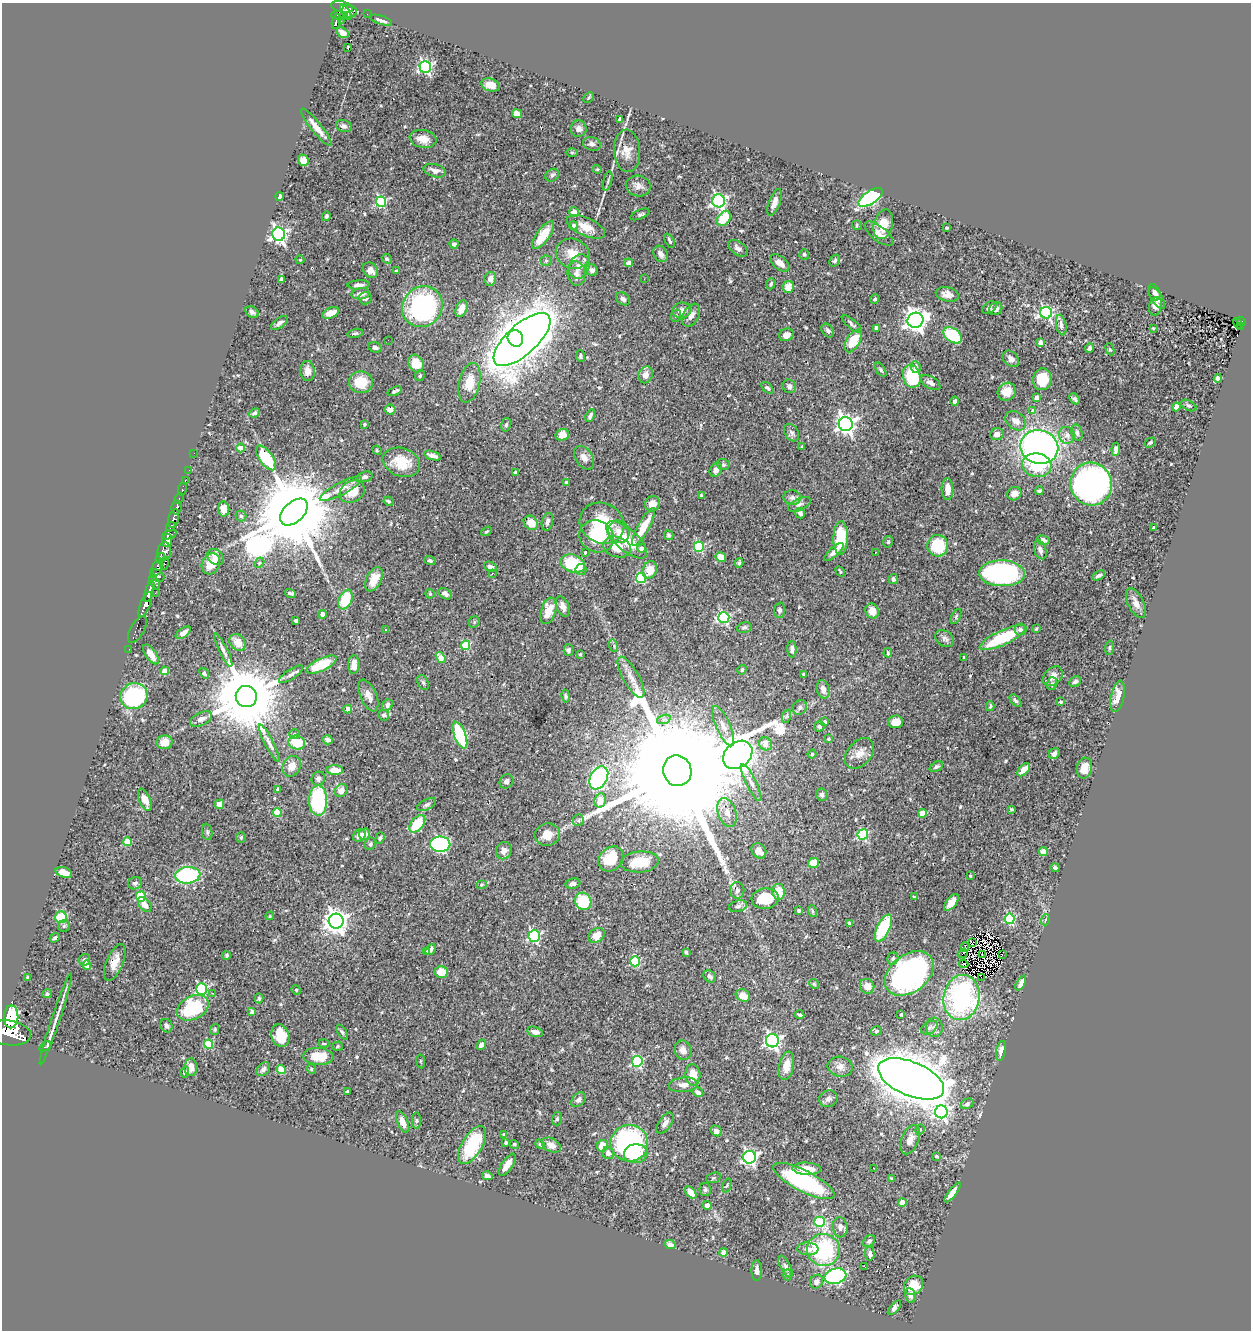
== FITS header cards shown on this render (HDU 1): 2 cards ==
NAXIS1  =                 1249
NAXIS2  =                 1328

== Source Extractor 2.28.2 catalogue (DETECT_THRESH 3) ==
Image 1249 x 1328 px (HDU 1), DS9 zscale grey, 1 PNG px = 1 image px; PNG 1253 x 1332 px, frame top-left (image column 1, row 1328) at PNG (2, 3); each listed source drawn as its Kron ellipse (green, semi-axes under 4 px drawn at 4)
Background 0.451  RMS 0.025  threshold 0.0736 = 3 sigma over >= 5 px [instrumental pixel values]
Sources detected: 539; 3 with non-positive FLUX_AUTO (blend fragments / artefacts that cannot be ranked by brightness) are neither listed nor drawn; of the other 536, the 500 brightest by FLUX_AUTO listed and drawn (36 fainter detections omitted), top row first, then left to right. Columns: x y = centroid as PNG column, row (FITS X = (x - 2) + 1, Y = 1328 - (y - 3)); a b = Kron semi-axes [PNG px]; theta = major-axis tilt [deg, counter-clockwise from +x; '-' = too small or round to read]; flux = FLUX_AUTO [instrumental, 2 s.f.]
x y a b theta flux
342 7 11 5 -14 260
349 11 8 6 -16 160
346 12 8 4 -62 170
367 14 2 2 - 3.1
339 15 8 3 -4 120
381 20 11 4 -19 7.2
336 21 7 3 77 100
341 21 2 2 - 4.2
342 33 6 4 -35 7.3
348 48 4 3 - 11
425 67 6 6 - 340
490 85 9 6 -18 16
589 98 6 3 46 1.8
517 114 5 4 - 13
620 119 4 3 - 3.1
344 126 8 6 -19 5.3
316 127 23 5 -51 16
579 129 8 8 - 6.3
423 139 13 9 -11 16
592 144 9 6 -17 5.3
627 151 21 13 -86 19
572 152 6 4 -1 2.1
303 160 5 5 - 20
597 169 4 4 - 1.8
435 171 11 6 -16 8.3
552 175 7 6 - 4
608 181 10 3 75 3.3
638 186 12 10 -11 10
279 196 4 4 - 7.8
871 197 14 6 34 280
719 201 6 6 - 370
381 202 5 5 - 160
775 202 14 5 69 11
574 212 5 4 - 10
640 214 10 4 23 3.4
326 216 5 4 - 4.4
724 218 8 6 54 40
883 224 15 9 74 25
857 225 5 4 - 2.1
573 226 4 4 - 7.7
586 227 20 9 -24 20
947 228 3 3 - 3.3
279 234 6 6 - 520
879 234 17 7 -38 11
543 235 16 6 54 36
670 241 7 3 -64 3.2
454 244 4 4 - 5.1
738 248 11 6 -38 7.4
573 254 17 15 -23 28
661 254 8 6 -58 8.5
804 254 5 5 - 3.2
387 259 5 4 - 3
300 260 4 4 - 1.6
835 260 6 5 - 3
546 261 5 5 - 2.8
629 263 4 4 - 8.2
780 263 11 6 -38 14
579 267 13 10 64 14
370 270 8 6 -46 11
592 270 6 5 - 9.6
396 271 4 3 - 3
576 273 12 9 -83 11
281 279 4 4 - 6.6
490 279 7 6 - 11
644 279 3 2 - 2.4
771 284 6 4 72 3.2
358 285 11 4 5 6.7
788 287 6 5 - 16
1154 292 8 6 -70 5.3
361 294 9 5 9 8.6
947 294 12 7 -12 9.5
365 298 6 6 - 4.7
1157 298 12 5 -57 7.5
623 299 7 5 -40 5.3
875 299 5 4 - 3.2
1155 306 9 6 77 11
422 307 21 19 49 240
989 308 8 5 35 4.2
461 309 9 5 69 15
996 309 7 6 - 8.1
682 311 9 8 - 12
252 312 7 5 -34 5.4
331 313 9 5 23 18
1046 313 6 6 - 280
691 315 12 7 60 9.6
676 316 6 5 - 3.3
916 320 8 7 - 1200
1241 321 5 4 - 49
279 323 10 5 36 6.7
1238 323 6 2 -55 16
852 324 12 4 -41 4.5
1061 325 10 5 -79 6.8
1240 326 4 2 - 11
876 328 4 4 - 5.2
1153 328 4 4 - 1.8
828 331 7 5 -54 4.2
355 333 8 4 12 2.7
786 335 7 6 - 9.6
953 335 10 6 -34 76
515 338 8 7 - 1800
388 340 2 2 - 2.2
522 340 36 15 42 4500
853 341 12 6 59 39
1040 342 4 4 - 13
375 347 7 5 -17 5.6
1090 348 5 3 - 3.8
1110 349 6 4 -68 2.1
581 356 6 3 -85 2.3
1011 359 9 7 -44 8.5
416 363 9 7 -65 26
916 367 6 5 - 6.1
881 370 8 4 -56 3.2
308 371 10 7 -86 12
646 375 8 7 - 11
420 376 6 4 63 2.7
912 376 11 8 -75 100
1218 378 4 4 - 9.1
1042 379 11 9 84 35
361 382 12 11 - 38
930 382 11 6 -32 7
469 383 20 10 77 27
789 386 7 6 - 4.7
768 388 7 4 -43 3.5
395 391 7 3 21 4.5
1007 392 9 8 - 23
1037 398 4 4 - 10
1075 399 6 4 -49 3.3
955 401 4 3 - 4.8
1189 405 8 5 -26 3.4
1176 407 4 4 - 27
390 410 5 5 - 8.7
1033 411 4 4 - 12
254 413 5 4 - 4.1
590 416 7 3 62 4.3
1016 421 11 8 -38 11
364 424 3 3 - 1.7
846 424 7 7 - 790
506 425 7 5 73 2.9
792 433 9 7 -57 5.7
1077 433 8 5 -76 5.1
997 434 7 6 - 8.3
562 435 7 5 16 17
1067 435 8 8 - 7.9
1150 443 6 4 35 3
802 447 4 3 - 2.7
1039 447 19 16 -16 710
241 448 4 4 - 30
1116 449 6 3 86 8.9
377 450 5 4 - 1.9
194 453 2 2 - 3.7
432 456 8 4 -18 8.2
266 458 14 6 -54 78
584 458 13 8 -55 10
401 462 19 14 -20 41
723 465 6 5 - 2.8
1037 465 15 11 -8 72
189 470 2 2 - 3.6
716 470 7 5 59 11
515 472 4 4 - 3.9
365 477 8 5 16 5.7
185 480 3 2 - 13
566 482 3 3 - 2.1
1091 484 21 20 - 550
182 489 6 3 80 30
341 489 23 6 27 15
948 489 11 6 -89 14
1039 491 4 3 - 2.9
352 492 13 10 29 27
1014 494 7 6 - 14
701 495 4 4 - 2
792 498 9 7 1 5.1
179 499 5 3 - 110
388 501 5 3 - 2
652 504 8 7 - 14
799 504 12 6 25 5.3
177 507 7 5 84 150
224 509 7 5 -82 16
294 512 16 10 43 38000
800 513 5 5 - 5.8
241 516 5 5 - 2.7
174 518 10 5 78 800
547 522 9 5 75 6.1
531 523 8 6 -46 21
602 523 23 20 -26 67
171 527 5 4 - 300
644 527 21 5 61 41
1153 527 3 2 - 1.6
486 531 6 4 33 2.2
619 531 11 10 - 16
169 535 7 3 21 530
669 535 5 4 - 2.8
597 536 18 15 -27 58
841 538 17 7 88 66
167 540 6 5 - 1000
626 540 25 10 -41 52
1043 540 6 5 - 7.7
888 542 6 4 74 2.9
938 546 10 10 - 65
617 547 14 10 -17 30
699 547 5 5 - 140
642 548 4 4 - 12
1040 550 10 6 -72 7.8
164 551 9 7 83 570
585 552 3 3 - 2.5
834 552 12 4 43 8.9
875 553 3 2 - 1.8
216 557 9 7 -39 12
721 557 5 5 - 21
160 558 5 3 - 220
430 561 5 4 - 3.1
259 563 6 4 45 2.6
573 563 12 8 -18 75
739 563 5 4 - 3.2
165 564 6 4 76 130
211 564 11 8 64 29
490 567 7 5 -30 6.8
157 568 7 5 70 330
581 570 6 5 - 4.7
650 570 9 7 67 21
840 571 5 3 - 2.1
492 573 4 4 - 1.8
1002 573 23 13 -1 340
157 576 7 5 -31 350
1098 576 7 4 29 4.7
641 578 5 5 - 100
374 579 13 7 63 22
893 579 5 4 - 5.1
155 583 8 4 -59 140
149 591 11 3 74 780
155 593 2 2 - 5.5
290 593 6 3 -15 3.6
430 594 5 4 - 1.8
445 594 7 5 -33 6
345 599 10 6 68 54
1136 603 16 8 -64 12
145 604 13 5 68 990
563 606 10 6 -69 8.8
779 610 7 5 85 3.8
548 611 13 7 74 28
872 611 7 6 - 18
323 614 4 4 - 9.4
956 616 8 4 64 2.8
724 617 5 5 - 200
296 620 4 3 - 3.2
474 622 6 5 - 2.6
744 627 7 5 15 3.3
1036 628 4 3 - 2.4
385 629 3 3 - 3.5
1020 629 6 6 - 5.9
137 630 15 7 60 71
183 633 8 4 35 8.4
945 638 10 7 -38 5.9
1003 638 25 7 25 89
238 642 9 7 -48 17
465 645 5 4 - 76
614 646 6 4 -73 2.9
1109 648 7 4 84 2.5
129 649 2 2 - 4.7
792 649 8 4 -87 6
223 650 18 4 -64 6.1
568 650 5 5 - 3.5
888 653 5 3 - 2.3
151 654 11 5 -55 15
580 654 4 3 - 2.2
441 657 6 4 -52 24
964 658 3 3 - 2
321 665 16 6 25 60
354 665 9 5 86 13
742 670 5 4 - 2.6
165 671 4 4 - 26
204 673 6 4 -51 3.5
291 674 14 5 32 5.9
804 674 4 3 - 2.6
1053 676 11 8 47 12
631 677 23 8 -61 17
1075 681 6 5 - 3.9
423 683 8 5 -62 3.4
1052 683 6 5 - 2.9
823 689 9 6 -74 10
134 696 14 12 24 190
246 696 11 10 - 18000
368 696 17 8 -66 12
566 696 6 4 -80 2.8
1118 696 16 6 77 18
1015 701 7 4 -48 3.3
1061 702 4 3 - 2.1
388 705 6 5 - 5.2
990 706 5 3 - 2.2
800 707 8 6 51 5.2
348 709 4 4 - 23
384 715 5 5 - 3.8
787 716 7 4 71 3.1
201 719 12 6 24 7.1
664 719 7 4 18 4.2
824 722 4 3 - 5.4
896 722 7 6 - 13
723 726 22 7 -67 15
820 726 5 5 - 5.7
295 734 5 5 - 2.4
460 735 14 5 -69 130
829 739 3 3 - 2.3
327 740 5 4 - 6.2
164 742 8 7 - 17
269 743 21 4 -62 8.8
297 743 8 7 - 42
765 744 7 6 - 13
860 753 17 12 49 17
812 754 4 4 - 2.1
1054 754 6 5 - 5.8
738 755 16 12 40 4600
292 766 11 8 62 17
936 767 7 4 27 3.8
1084 768 10 7 75 17
335 770 8 5 0 22
1024 770 8 4 46 20
677 771 15 14 - 130000
599 778 12 8 59 240
318 779 7 6 - 5.4
506 781 7 6 - 6.2
751 782 20 5 -64 9.7
278 789 4 3 - 4.8
341 790 7 5 47 11
822 795 6 5 - 4
145 800 12 5 -67 15
600 800 7 6 - 19
318 801 15 9 -89 150
219 804 5 4 - 13
427 805 10 5 27 4
1011 809 4 3 - 1.8
277 813 4 4 - 42
727 813 15 9 -70 16
922 813 4 4 - 29
578 820 6 5 - 2.9
417 824 10 6 50 53
207 832 8 5 -83 3.3
365 834 6 5 - 13
863 834 5 5 - 110
359 835 7 5 44 13
547 835 13 11 12 22
241 837 5 4 - 2.2
380 838 6 4 71 2.8
128 842 4 4 - 37
370 844 6 5 - 3.3
440 844 10 7 0 240
504 851 9 7 64 9.2
759 851 8 6 -47 13
1043 852 4 4 - 19
611 859 14 11 44 54
640 862 19 10 5 51
813 863 5 5 - 31
1055 868 4 3 - 3.5
64 872 8 5 -18 15
188 875 12 8 5 160
970 876 3 3 - 1.9
135 883 7 6 - 4.5
573 883 7 5 9 6.7
482 885 5 4 - 1.9
737 890 8 7 - 5.1
778 892 8 6 -83 30
141 897 5 5 - 93
914 897 4 3 - 2
765 898 13 10 5 52
583 901 9 8 - 77
951 902 10 5 53 18
145 905 8 5 -53 10
738 906 9 5 16 4.6
799 910 4 3 - 2.5
812 911 6 4 -71 2.4
270 916 4 3 - 1.7
61 917 6 6 - 56
1010 919 5 5 - 140
1045 920 5 3 - 1.9
336 921 7 7 - 1300
849 923 3 3 - 4.4
64 926 6 5 - 3.2
883 928 15 6 64 77
597 935 9 6 34 26
534 936 6 5 - 200
55 938 5 4 - 3.1
972 943 4 2 - 4.1
965 947 5 2 - 2.6
430 949 6 4 49 5.1
426 952 3 3 - 2.5
686 952 3 3 - 2.6
963 953 5 2 - 1.7
1002 954 2 2 - 1.7
227 955 4 4 - 3.1
982 955 3 2 - 2.1
893 959 6 5 - 3.1
85 960 6 5 - 4.4
635 961 5 5 - 87
115 962 19 8 67 16
964 964 4 2 - 2.4
87 965 4 4 - 21
441 972 6 6 - 25
909 973 27 18 37 370
710 976 7 5 -46 6.5
27 977 3 3 - 2.4
981 977 3 2 - 1200
1021 983 8 4 62 7.8
814 984 5 4 - 1.9
867 986 8 7 - 13
201 989 6 5 - 180
296 990 5 4 - 2
213 993 2 2 - 13
47 994 5 4 - 3.4
743 995 7 6 - 19
961 997 23 18 80 200
259 998 5 4 - 2.3
193 1008 17 11 27 110
252 1012 4 3 - 7.6
901 1014 4 3 - 7
800 1015 5 3 - 3.3
11 1017 11 7 89 11000
56 1019 48 3 71 13
166 1026 7 5 -60 5.4
934 1027 10 8 -77 7.6
929 1028 9 6 31 4.6
215 1029 6 4 77 2.5
876 1031 6 4 18 2.8
342 1032 8 3 -57 2.8
535 1032 8 5 -16 7.3
9 1033 22 12 -9 3300
280 1036 11 9 -73 38
772 1041 6 6 - 440
209 1044 4 4 - 54
324 1044 5 3 - 1.8
481 1045 5 4 - 7.2
338 1046 5 4 - 2.6
45 1047 6 3 37 3.6
683 1050 10 8 -69 8.8
1001 1051 10 4 79 11
318 1056 15 8 -4 40
421 1061 7 3 -81 1.7
637 1061 5 5 - 180
786 1066 14 7 78 18
191 1067 9 6 87 13
840 1067 12 10 -11 9.6
263 1069 8 5 45 5
281 1069 4 4 - 61
311 1069 5 4 - 2.3
185 1072 5 4 - 3.1
693 1075 10 7 -86 21
911 1079 35 17 -23 5900
683 1085 14 7 5 11
347 1091 3 3 - 1.7
698 1092 5 4 - 7.5
828 1099 9 8 - 7.1
578 1100 8 6 49 6.7
967 1104 7 5 28 3.4
941 1112 6 6 - 330
557 1119 7 5 73 3.1
417 1121 8 4 89 2.8
403 1122 11 5 -66 13
665 1123 12 6 55 7.8
920 1130 5 4 - 2.2
716 1131 6 5 - 7
504 1134 4 4 - 1.9
910 1140 15 8 69 14
506 1142 3 3 - 2.1
629 1143 19 18 - 310
514 1144 5 4 - 2.8
540 1144 5 4 - 2.1
472 1145 21 10 59 88
551 1145 10 6 -27 12
602 1146 6 5 - 25
608 1153 6 5 - 7.2
636 1154 11 9 3 38
937 1156 4 3 - 1.8
750 1157 6 6 - 380
507 1165 13 5 56 16
874 1168 2 2 - 1.8
807 1169 14 6 -3 25
487 1176 5 4 - 6.5
713 1178 7 5 19 2.7
891 1178 3 3 - 2.2
804 1181 34 10 -27 210
727 1186 7 2 69 1.6
705 1189 6 6 - 3.4
691 1192 7 4 -47 14
953 1192 12 4 53 13
902 1202 4 4 - 26
707 1205 4 4 - 13
819 1222 5 5 - 110
840 1227 10 7 -85 7.2
869 1241 7 5 45 4
670 1245 5 4 - 8.9
808 1249 10 6 -4 9.7
823 1250 16 16 - 140
723 1252 4 4 - 12
870 1254 7 4 -85 5.7
785 1266 12 5 -63 5.1
865 1267 3 2 - 22
757 1271 10 5 -90 6.3
787 1275 6 4 -88 2.4
835 1276 11 7 16 280
817 1282 7 6 - 7
913 1285 10 8 47 33
910 1295 7 5 -80 5.2
894 1308 9 4 48 5.2
At the frame edge (FLAGS 8, measured only in part): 1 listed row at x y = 9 1033
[36 fainter detections neither listed nor drawn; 3 non-positive-flux detections neither listed nor drawn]